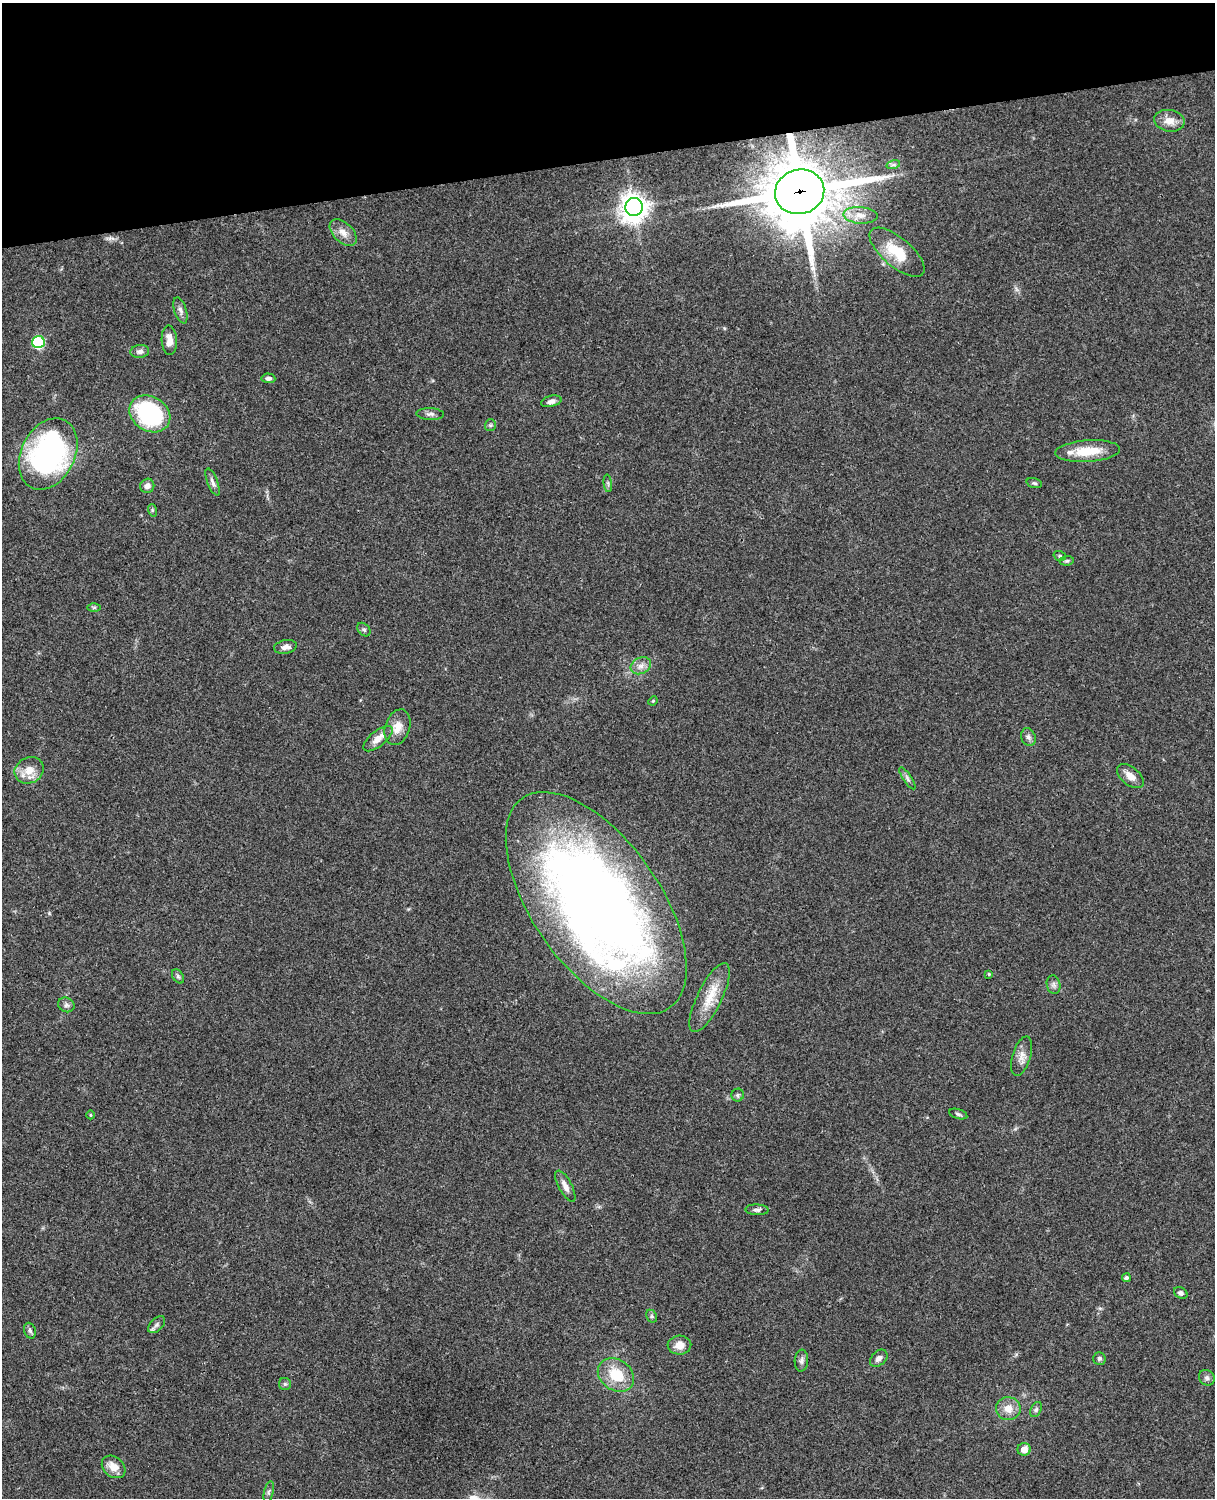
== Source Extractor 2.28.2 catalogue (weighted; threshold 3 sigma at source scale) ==
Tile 3 of 4 x 3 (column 3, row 1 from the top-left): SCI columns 2545-3757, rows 3268-4763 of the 5087 x 4926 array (HDU 1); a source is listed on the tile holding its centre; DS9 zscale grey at full resolution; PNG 1217 x 1500 px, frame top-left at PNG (2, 3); each listed source drawn as its Kron ellipse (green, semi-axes under 4 px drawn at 4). Shown black and unused: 10% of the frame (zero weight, under 3 of 4 exposures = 6% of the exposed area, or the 3 px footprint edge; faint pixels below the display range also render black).
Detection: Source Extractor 2.28.2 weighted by HDU 2 'WHT'; one run over the whole footprint, this tile lists its part. Background 0.076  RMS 0.0057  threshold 0.0257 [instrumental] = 3 sigma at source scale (4.5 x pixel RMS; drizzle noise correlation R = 1.50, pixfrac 1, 0.05/0.05 arcsec/px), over >= 5 px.
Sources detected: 67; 2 inside a brighter listed object's ellipse — not listed separately; the other 65 listed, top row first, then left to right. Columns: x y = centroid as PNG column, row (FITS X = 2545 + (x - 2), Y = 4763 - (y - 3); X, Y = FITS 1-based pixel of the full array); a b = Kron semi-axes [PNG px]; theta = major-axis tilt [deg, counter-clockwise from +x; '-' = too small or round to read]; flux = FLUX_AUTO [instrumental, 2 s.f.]
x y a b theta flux
1169 121 15 11 -9 6
893 165 7 4 18 1
800 192 25 22 16 4300
634 207 9 8 - 680
860 215 17 8 -3 5.5
343 233 16 9 -44 4.8
897 252 34 14 -40 20
180 310 13 6 -72 2.3
169 340 15 7 -86 5.5
38 342 6 6 - 55
140 351 9 6 7 2
268 378 7 5 -3 1.7
551 401 10 5 13 2.2
150 414 21 17 -31 66
430 414 14 6 -2 2.2
490 425 6 5 - 0.94
1088 451 32 11 4 15
48 454 37 27 63 130
213 482 14 5 -69 2.2
608 483 9 3 -85 1
1034 483 8 4 -16 1
147 486 7 7 - 2.9
152 510 6 4 -72 0.7
1060 556 6 5 - 0.95
1067 561 7 5 7 0.99
94 607 6 4 1 0.85
364 629 8 5 -47 1.1
285 647 11 6 10 2.9
641 666 11 8 27 3.3
653 701 5 4 - 0.59
397 727 18 12 71 6.8
1028 737 9 7 -67 2.1
378 739 18 8 39 5.4
29 770 15 12 30 7.8
1130 776 15 9 -39 5
907 778 13 4 -56 1.6
596 903 128 63 -55 580
989 974 4 3 - 0.58
178 976 8 5 -54 1.1
1054 985 9 6 -76 2
710 998 38 12 64 14
66 1005 8 7 - 1.9
1022 1056 20 9 73 4.6
738 1095 6 6 - 1.2
958 1114 9 4 -17 1.2
90 1115 4 3 - 0.51
565 1186 17 6 -62 3.5
757 1210 11 5 -2 1.6
1126 1278 4 4 - 1.3
1181 1293 7 5 -29 1.5
652 1316 7 5 -61 1
157 1325 10 6 45 2
30 1331 8 5 -72 1.3
679 1345 12 9 3 5.3
879 1358 10 7 44 2.5
1099 1358 6 6 - 1.2
801 1361 11 6 85 2
616 1375 19 15 -36 17
1207 1378 8 7 - 1.7
285 1384 6 6 - 1.1
1008 1409 12 11 - 6.2
1036 1409 8 5 63 1.3
1024 1449 6 6 - 4.6
114 1467 13 10 -41 6.3
269 1492 11 4 76 1.5
Overlapping masked pixels (flux is a lower limit): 1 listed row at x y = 800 192